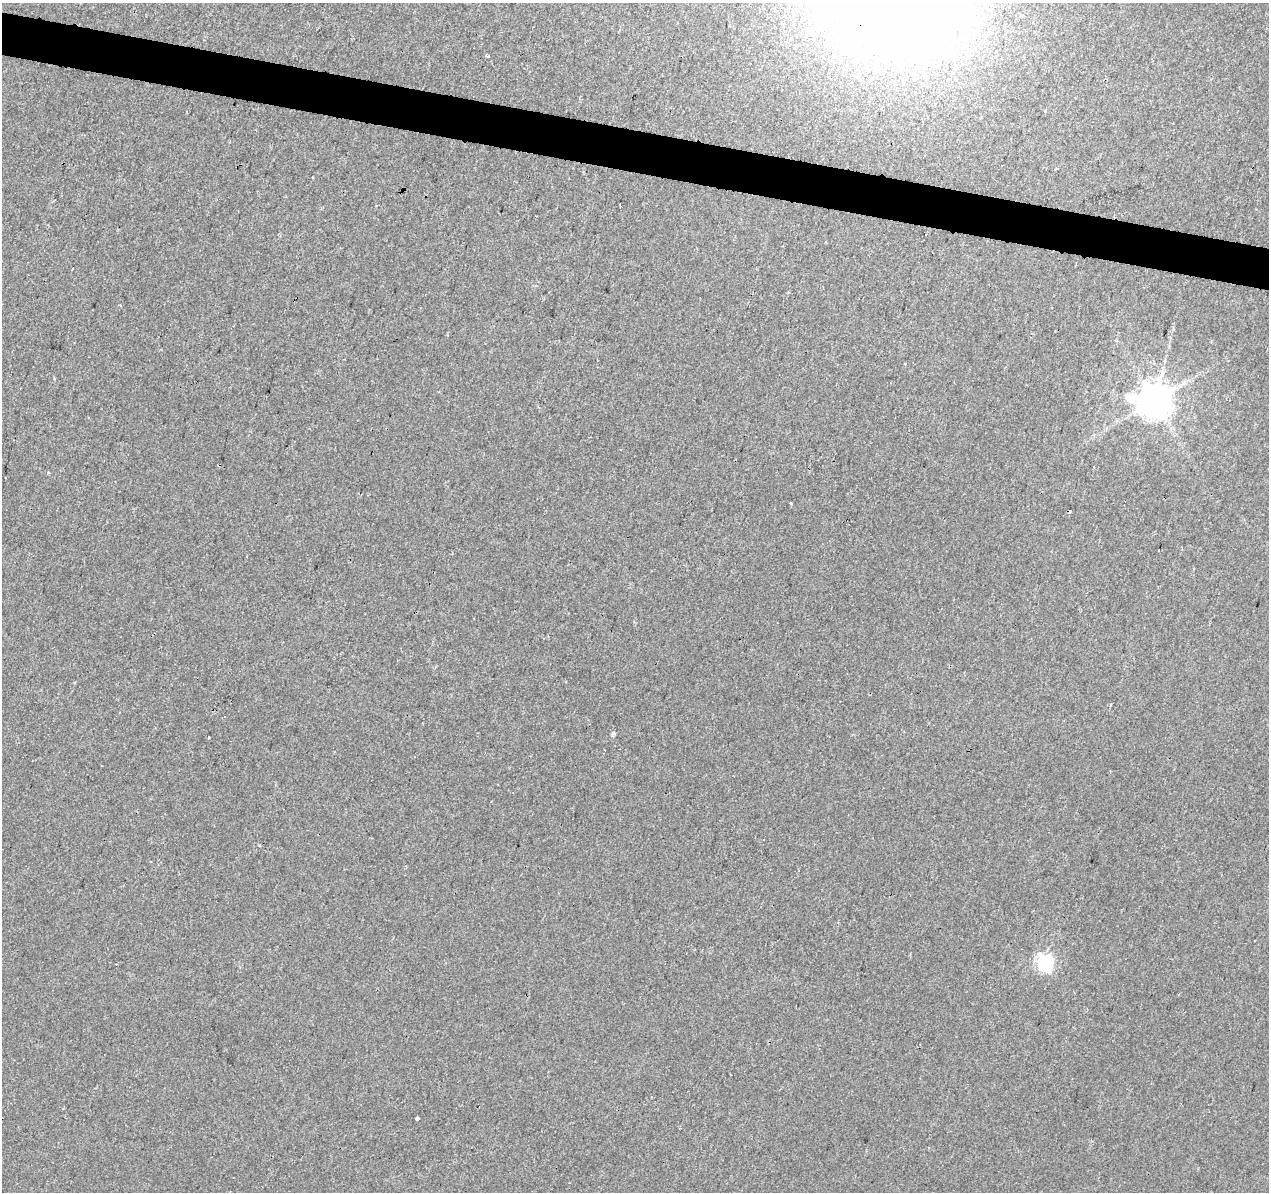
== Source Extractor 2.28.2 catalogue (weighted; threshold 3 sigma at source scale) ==
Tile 11 of 4 x 4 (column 3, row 3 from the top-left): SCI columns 2544-3810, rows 1474-2663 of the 5078 x 5267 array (HDU 1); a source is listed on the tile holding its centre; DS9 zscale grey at full resolution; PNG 1271 x 1194 px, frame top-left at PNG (2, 3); no overlay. Shown black and unused: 4% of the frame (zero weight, under 2 of 3 exposures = <1% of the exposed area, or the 3 px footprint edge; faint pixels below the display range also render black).
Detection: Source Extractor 2.28.2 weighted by HDU 2 'WHT'; one run over the whole footprint, this tile lists its part. Background 0.00233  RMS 0.003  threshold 0.0136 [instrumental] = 3 sigma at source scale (4.5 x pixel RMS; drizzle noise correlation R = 1.50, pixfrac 1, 0.0396/0.0396 arcsec/px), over >= 5 px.
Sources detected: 14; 2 cosmic-ray / hot-pixel residue — not listed; the other 12 listed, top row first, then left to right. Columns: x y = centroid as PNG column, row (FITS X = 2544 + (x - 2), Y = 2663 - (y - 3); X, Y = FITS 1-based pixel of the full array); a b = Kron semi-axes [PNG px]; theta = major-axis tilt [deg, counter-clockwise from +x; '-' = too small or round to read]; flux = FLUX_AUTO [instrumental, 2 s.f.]
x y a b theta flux
488 56 3 3 - 0.45
1045 111 4 3 - 0.54
620 204 3 3 - 6.9
72 269 3 2 - 0.42
905 364 3 3 - 0.34
1154 401 10 10 - 740
48 472 3 3 - 0.54
791 503 3 3 - 0.4
208 737 3 2 - 0.5
260 845 3 3 - 0.3
1045 963 7 7 - 85
417 1118 4 3 - 0.96
Unlisted compact peaks at least as high as the median listed source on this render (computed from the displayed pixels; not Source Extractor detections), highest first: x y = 613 733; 54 379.